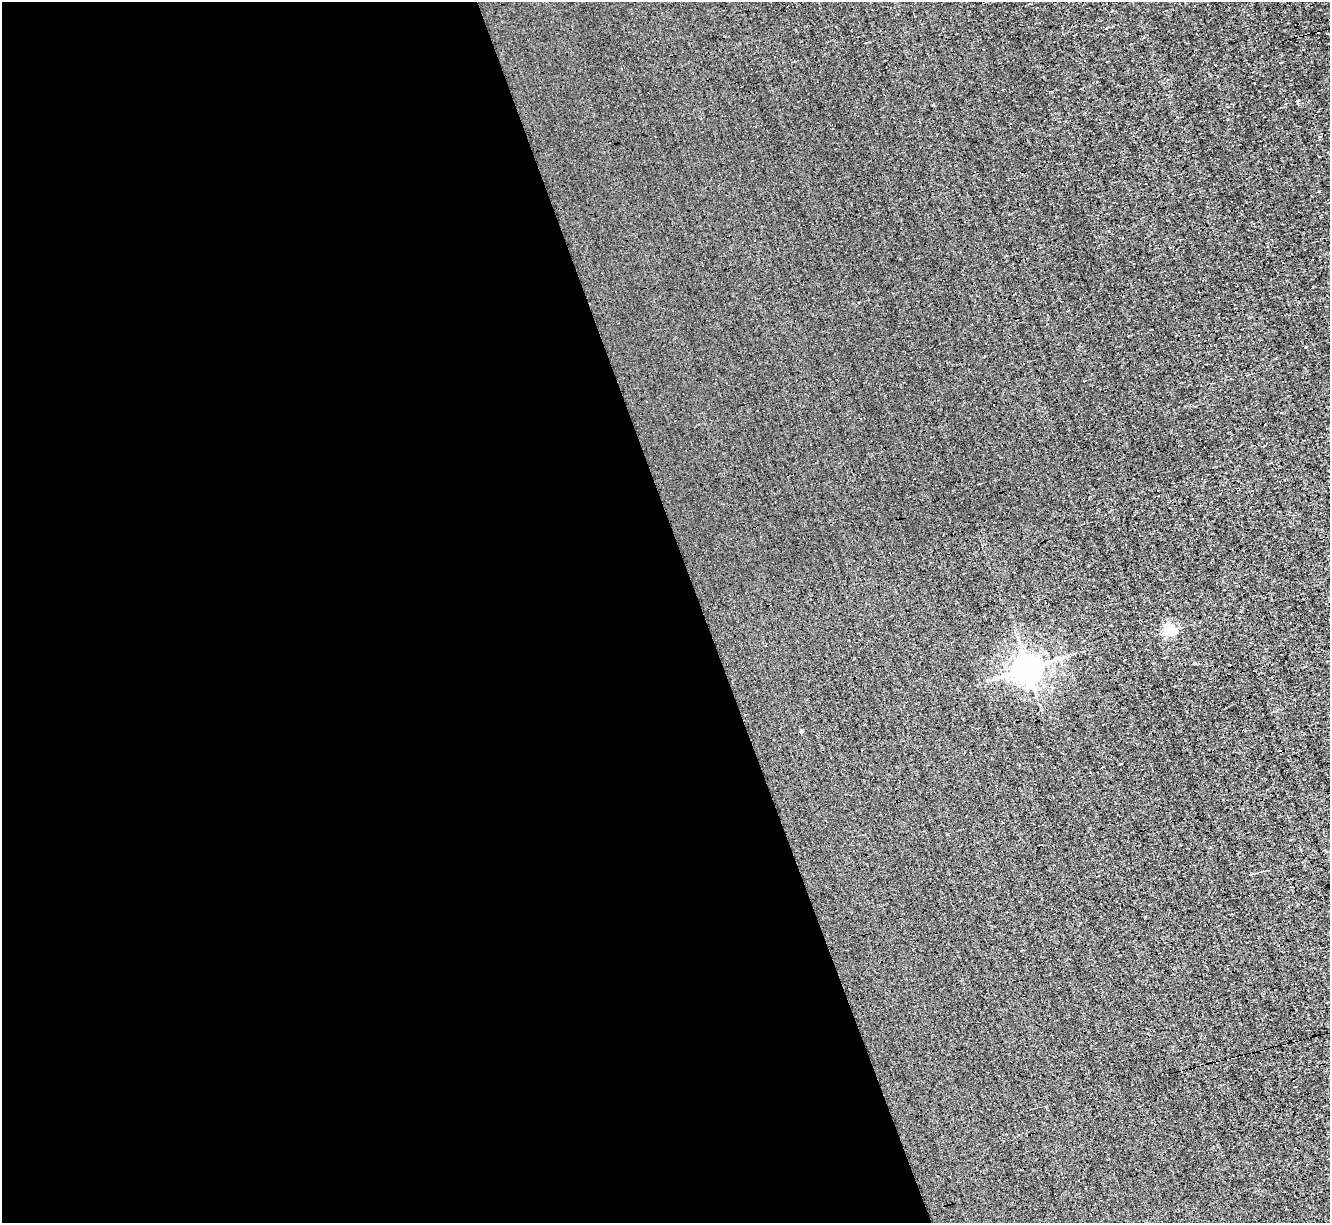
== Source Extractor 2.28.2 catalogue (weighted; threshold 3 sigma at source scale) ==
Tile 9 of 4 x 4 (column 1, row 3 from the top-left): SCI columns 1-1328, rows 1481-2701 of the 5312 x 5277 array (HDU 1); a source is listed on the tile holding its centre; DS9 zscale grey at full resolution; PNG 1332 x 1225 px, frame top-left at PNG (2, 2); no overlay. Shown black and unused: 53% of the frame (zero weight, under 3 of 4 exposures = <1% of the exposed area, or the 3 px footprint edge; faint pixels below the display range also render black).
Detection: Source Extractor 2.28.2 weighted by HDU 2 'WHT'; one run over the whole footprint, this tile lists its part. Background 3.45e-04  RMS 0.044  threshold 0.199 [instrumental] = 3 sigma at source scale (4.5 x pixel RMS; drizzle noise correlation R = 1.50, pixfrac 1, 0.05/0.05 arcsec/px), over >= 5 px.
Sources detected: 10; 2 cosmic-ray / hot-pixel residue — not listed; the other 8 listed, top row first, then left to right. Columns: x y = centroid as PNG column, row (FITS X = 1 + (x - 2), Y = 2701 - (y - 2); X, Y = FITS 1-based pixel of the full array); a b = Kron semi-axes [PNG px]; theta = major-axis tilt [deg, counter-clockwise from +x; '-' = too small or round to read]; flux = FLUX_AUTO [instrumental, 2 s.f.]
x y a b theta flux
1109 231 3 2 - 7.9
1199 335 2 2 - 8.4
1306 347 3 2 - 6.1
1169 631 5 5 - 500
1027 669 8 8 - 5400
801 732 4 4 - 9.9
1120 764 3 3 - 12
1251 874 5 3 - 4
Overlapping masked pixels (flux is a lower limit): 1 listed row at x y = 801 732